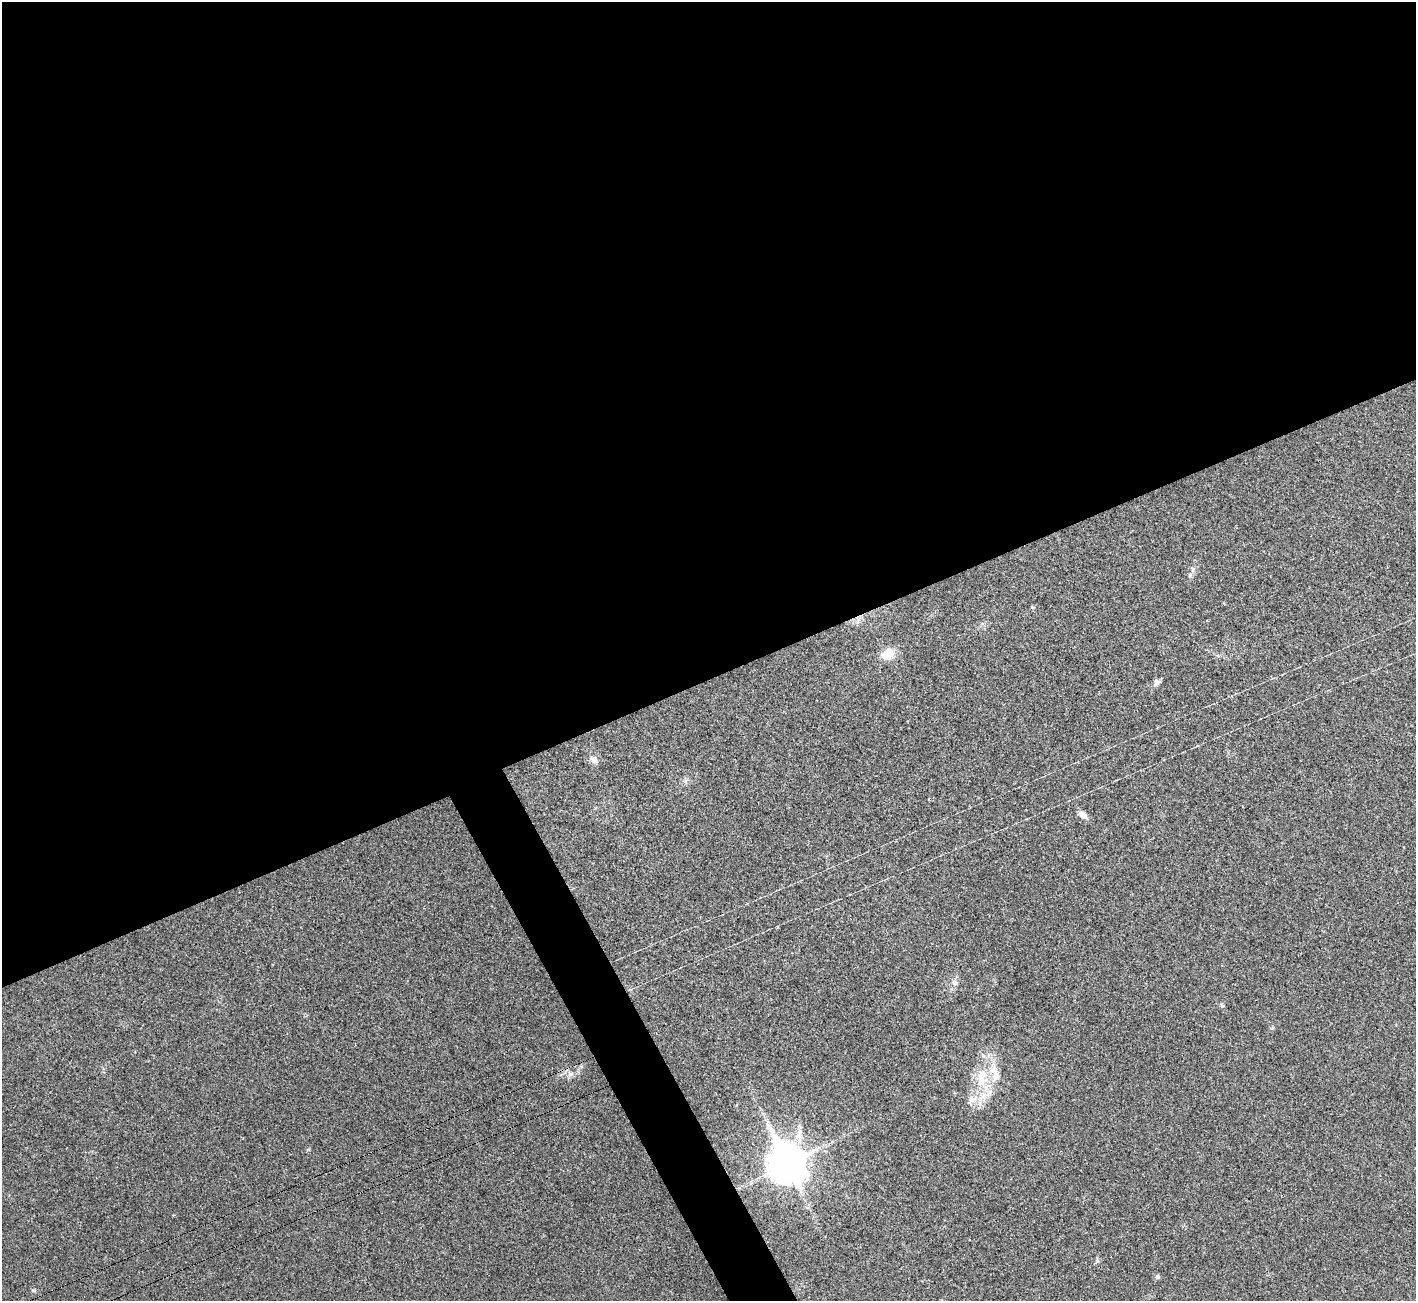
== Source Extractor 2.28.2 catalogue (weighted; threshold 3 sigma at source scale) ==
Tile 2 of 4 x 4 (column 2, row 1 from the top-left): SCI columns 1455-2868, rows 4090-5388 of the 5742 x 5715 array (HDU 1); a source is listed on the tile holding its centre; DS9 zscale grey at full resolution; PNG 1418 x 1303 px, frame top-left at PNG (2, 2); no overlay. Shown black and unused: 54% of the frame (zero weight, under 3 of 4 exposures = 2% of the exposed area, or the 3 px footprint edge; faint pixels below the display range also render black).
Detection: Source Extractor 2.28.2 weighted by HDU 2 'WHT'; one run over the whole footprint, this tile lists its part. Background 0.0213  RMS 0.0044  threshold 0.0197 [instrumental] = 3 sigma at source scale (4.5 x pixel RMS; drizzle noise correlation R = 1.50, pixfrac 1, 0.05/0.05 arcsec/px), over >= 5 px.
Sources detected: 16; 3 inside a brighter listed object's ellipse — not listed separately; the other 13 listed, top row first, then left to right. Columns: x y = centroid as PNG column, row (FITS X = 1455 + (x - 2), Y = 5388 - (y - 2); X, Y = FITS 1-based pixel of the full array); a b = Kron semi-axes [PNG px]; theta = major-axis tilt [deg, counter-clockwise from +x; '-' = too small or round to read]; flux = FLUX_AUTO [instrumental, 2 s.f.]
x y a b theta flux
1032 607 6 4 -70 0.48
888 654 15 11 28 7.3
1156 682 10 8 61 1.5
594 760 14 8 -38 2.3
1083 815 14 7 -36 2.4
954 982 8 6 88 1.5
1222 1005 6 5 - 0.67
570 1074 8 7 - 1.9
982 1078 29 15 81 16
787 1163 15 12 -62 1000
1097 1260 6 6 - 0.83
1157 1276 6 5 - 0.81
33 1290 5 5 - 0.67